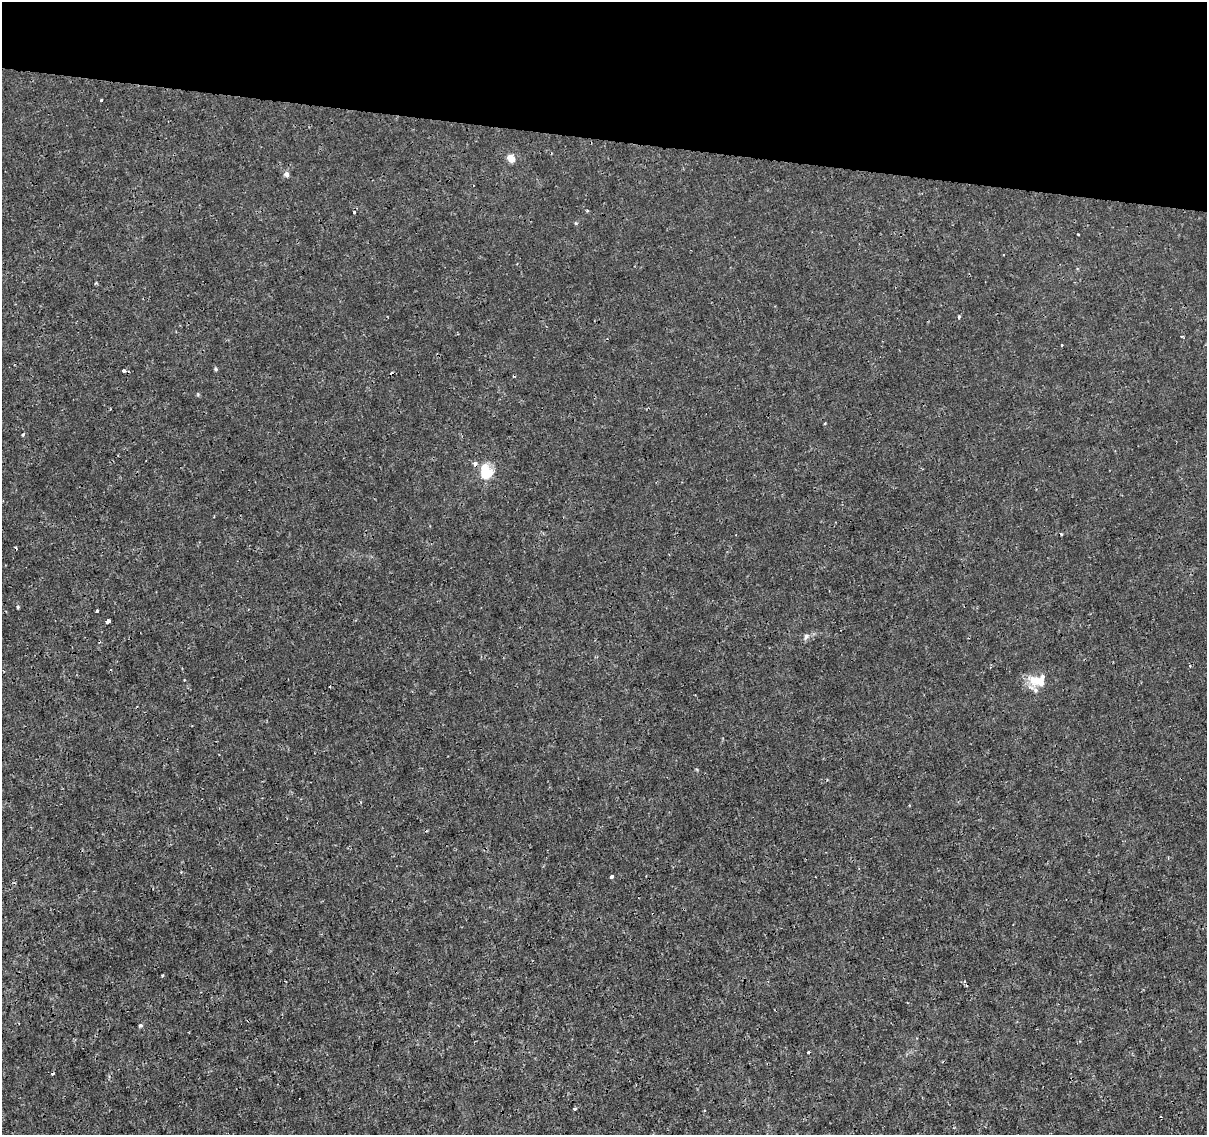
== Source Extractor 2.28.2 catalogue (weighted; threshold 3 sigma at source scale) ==
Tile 2 of 4 x 4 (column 2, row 1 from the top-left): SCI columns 1215-2419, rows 3683-4815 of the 4830 x 5040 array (HDU 1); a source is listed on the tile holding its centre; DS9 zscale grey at full resolution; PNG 1209 x 1137 px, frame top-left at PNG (2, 2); no overlay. Shown black and unused: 12% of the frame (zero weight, under 3 of 4 exposures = <1% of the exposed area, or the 3 px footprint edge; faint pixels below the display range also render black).
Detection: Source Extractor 2.28.2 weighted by HDU 2 'WHT'; one run over the whole footprint, this tile lists its part. Background -1.32e-04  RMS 8.0e-04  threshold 0.0036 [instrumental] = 3 sigma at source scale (4.5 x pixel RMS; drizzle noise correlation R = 1.50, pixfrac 1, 0.0396/0.0396 arcsec/px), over >= 5 px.
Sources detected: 27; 4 cosmic-ray / hot-pixel residue — not listed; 3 inside a brighter listed object's ellipse — not listed separately; the other 20 listed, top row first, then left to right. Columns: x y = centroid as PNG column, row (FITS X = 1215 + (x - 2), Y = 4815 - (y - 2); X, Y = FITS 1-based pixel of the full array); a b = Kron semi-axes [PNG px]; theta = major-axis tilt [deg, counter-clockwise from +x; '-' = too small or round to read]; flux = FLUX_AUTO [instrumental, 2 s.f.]
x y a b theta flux
101 100 3 2 - 0.14
511 158 9 8 - 0.48
286 174 6 6 - 0.22
587 210 4 2 - 0.066
354 212 3 2 - 0.18
1078 234 3 2 - 0.053
959 316 3 3 - 0.18
216 369 5 4 - 0.091
124 371 3 3 - 0.5
825 423 4 3 - 0.069
486 472 14 11 -66 2.1
18 607 4 4 - 0.08
97 610 3 3 - 0.19
107 621 4 3 - 0.51
806 636 7 6 - 0.19
1035 680 16 10 -4 1.2
612 877 3 3 - 0.26
140 1025 3 3 - 0.24
808 1052 3 2 - 0.083
575 1109 4 3 - 0.093
Overlapping masked pixels (flux is a lower limit): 1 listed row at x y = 486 472